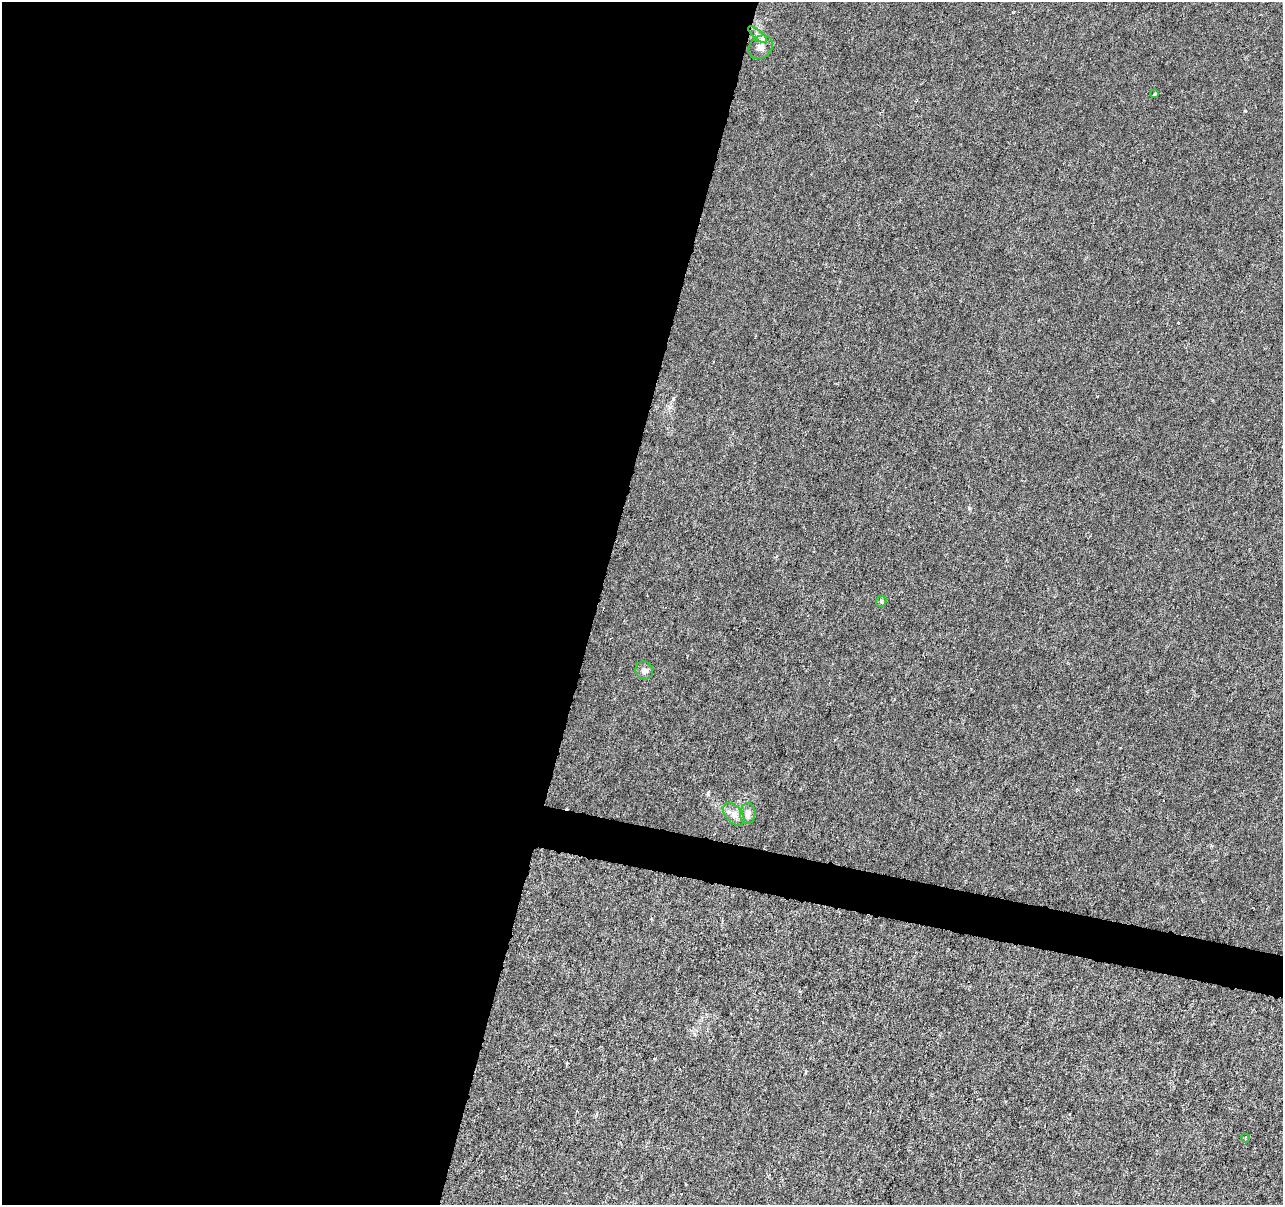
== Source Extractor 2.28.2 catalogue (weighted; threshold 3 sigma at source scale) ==
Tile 5 of 4 x 4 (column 1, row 2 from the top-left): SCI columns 8-1288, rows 2688-3890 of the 5130 x 5314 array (HDU 1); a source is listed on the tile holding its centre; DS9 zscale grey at full resolution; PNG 1285 x 1207 px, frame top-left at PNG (2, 2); each listed source drawn as its Kron ellipse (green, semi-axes under 4 px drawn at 4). Shown black and unused: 49% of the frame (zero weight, under 3 of 6 exposures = <1% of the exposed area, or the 3 px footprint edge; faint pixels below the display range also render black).
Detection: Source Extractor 2.28.2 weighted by HDU 2 'WHT'; one run over the whole footprint, this tile lists its part. Background -1.39e-04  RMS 0.0012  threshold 0.0051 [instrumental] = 3 sigma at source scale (4.09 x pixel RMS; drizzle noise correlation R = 1.36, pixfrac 0.8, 0.0396/0.0396 arcsec/px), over >= 5 px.
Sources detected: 8; all 8 listed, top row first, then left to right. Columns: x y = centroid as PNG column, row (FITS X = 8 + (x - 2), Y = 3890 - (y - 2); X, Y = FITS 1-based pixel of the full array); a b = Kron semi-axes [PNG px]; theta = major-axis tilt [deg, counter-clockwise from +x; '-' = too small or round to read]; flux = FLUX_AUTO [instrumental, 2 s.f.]
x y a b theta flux
758 35 11 4 -41 0.45
761 47 13 10 38 0.79
1155 94 3 2 - 0.14
881 601 6 5 - 0.19
644 670 9 8 - 0.52
734 814 13 8 -51 0.8
748 814 10 7 87 0.61
1245 1138 5 3 - 0.094